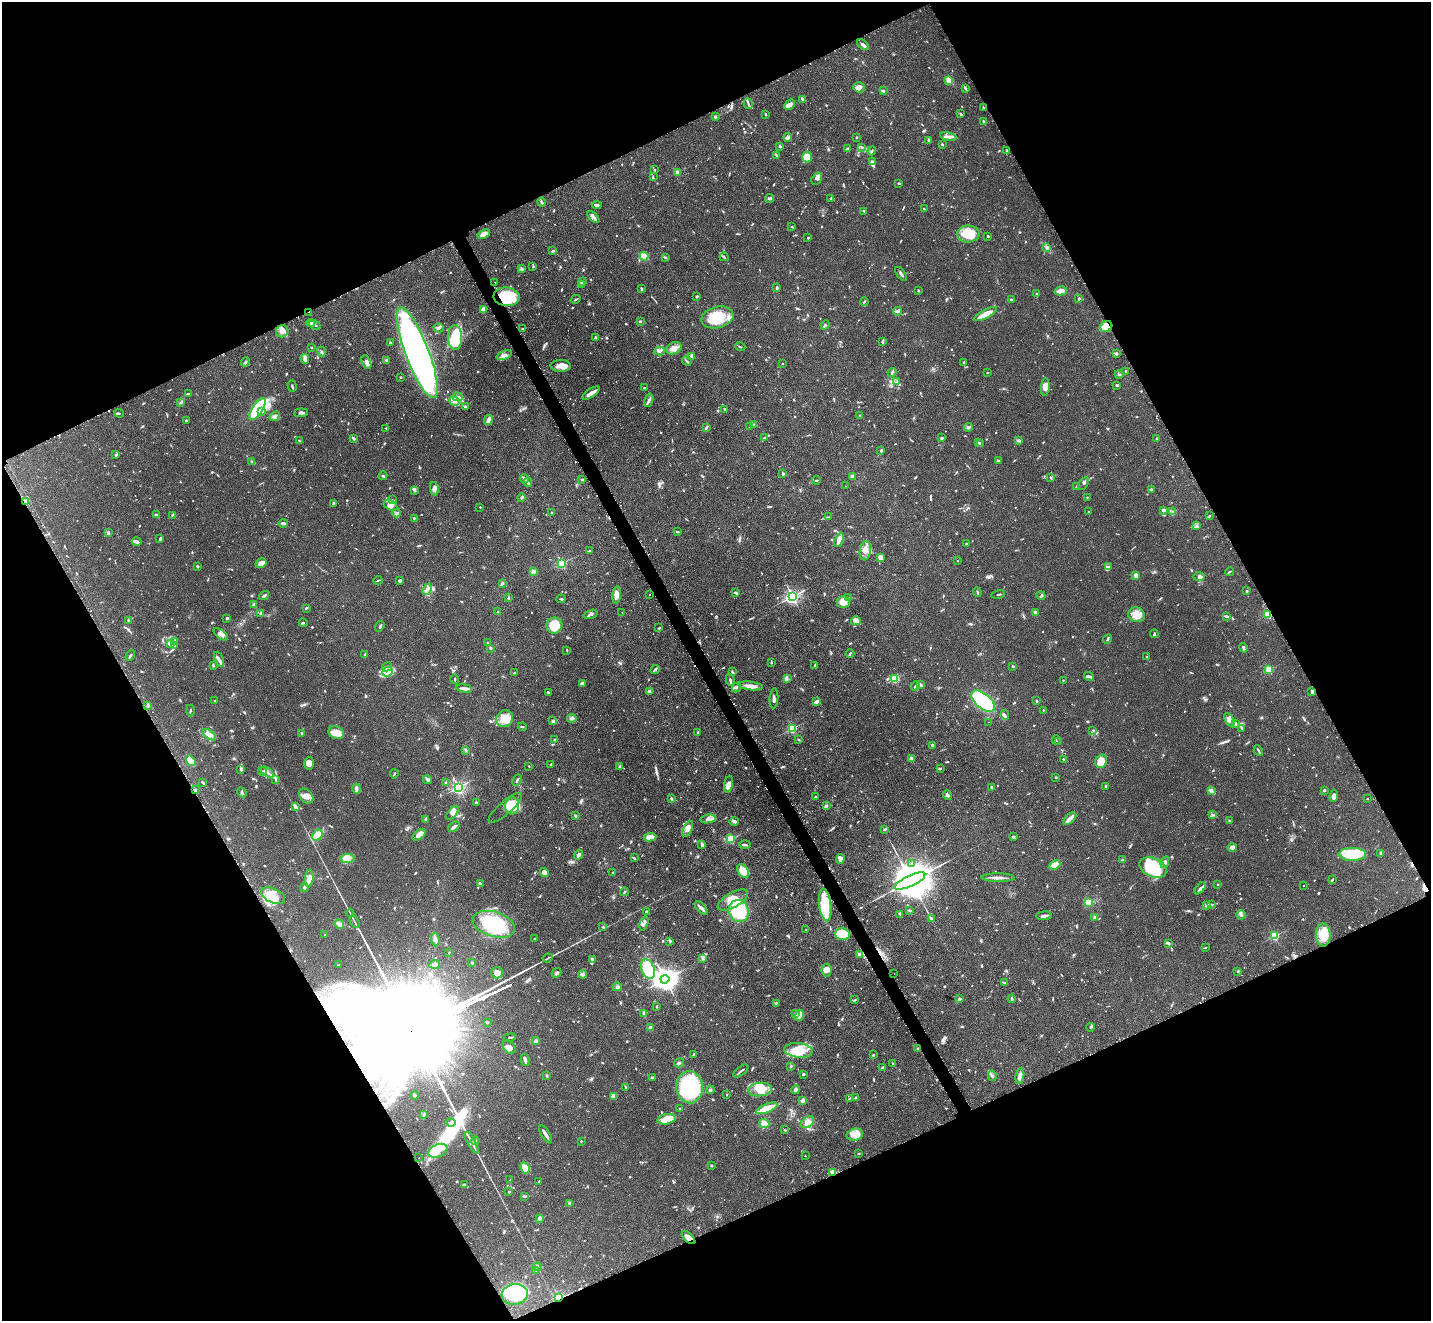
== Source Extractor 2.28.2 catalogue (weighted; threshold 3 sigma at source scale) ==
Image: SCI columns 28-5740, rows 308-5583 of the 5770 x 5755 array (HDU 1 of 3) = the unmasked area's bounding box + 8 px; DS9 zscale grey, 4 x 4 block average (1 PNG px = mean of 4 x 4 image px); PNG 1433 x 1323 px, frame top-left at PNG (2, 2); each listed source drawn as its Kron ellipse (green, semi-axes under 4 px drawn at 4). Shown black and unused: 46% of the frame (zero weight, under 2 of 3 exposures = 3% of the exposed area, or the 3 px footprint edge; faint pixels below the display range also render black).
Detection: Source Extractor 2.28.2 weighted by HDU 2 'WHT'. Background 0.103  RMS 0.0054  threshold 0.0241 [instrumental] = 3 sigma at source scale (4.5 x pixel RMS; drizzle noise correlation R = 1.50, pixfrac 1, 0.05/0.05 arcsec/px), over >= 5 px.
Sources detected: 1542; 11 too faint to see at this stretch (4 x 4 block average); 11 inside a brighter object's white glare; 66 cosmic-ray / hot-pixel residue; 1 long thin detection or spike segment (spike, bleed or trail) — neither listed nor drawn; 49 coinciding with a brighter row at this scale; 106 inside a brighter listed object's ellipse — not listed separately; of the other 1298, all 500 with FLUX_AUTO >= 2.76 (the completeness limit of this list) listed and drawn (798 fainter detections not listed), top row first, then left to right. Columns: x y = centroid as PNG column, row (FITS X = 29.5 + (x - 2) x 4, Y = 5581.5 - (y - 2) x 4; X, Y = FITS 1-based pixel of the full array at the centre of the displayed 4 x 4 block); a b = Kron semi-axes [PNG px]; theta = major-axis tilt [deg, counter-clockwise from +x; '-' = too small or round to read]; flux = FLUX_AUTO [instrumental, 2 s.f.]
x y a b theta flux
863 44 6 3 -37 8.4
948 80 3 3 - 16
859 87 6 5 - 13
965 88 4 2 - 4.9
883 91 2 2 - 6.2
803 100 3 2 - 3.2
748 104 5 2 - 6.3
790 105 6 3 42 16
983 108 3 2 - 4.9
765 114 3 2 - 2.8
961 114 3 2 - 3
715 117 2 2 - 26
984 121 2 2 - 5.4
948 136 8 3 -9 11
788 137 4 3 - 7.5
857 137 2 2 - 3.6
929 140 2 2 - 12
942 144 2 2 - 4.3
780 146 2 2 - 5.6
862 147 3 2 - 3
847 149 3 2 - 7.2
872 151 4 2 - 4.6
1007 151 3 2 - 9.5
776 155 3 2 - 5
807 157 5 5 - 61
873 162 4 2 - 8.9
654 170 3 2 - 3.5
677 172 2 2 - 75
653 176 3 2 - 3.1
817 179 6 4 58 11
899 183 2 2 - 5.4
769 198 4 2 - 7.5
831 198 3 2 - 5.8
542 202 4 2 - 7.3
597 205 5 2 - 15
924 209 3 2 - 3.2
864 211 2 2 - 4.3
593 217 7 3 -45 9.6
792 227 2 2 - 4.4
484 234 6 4 21 19
968 234 11 8 2 88
988 236 2 2 - 4
808 237 3 2 - 3.1
1047 248 3 2 - 4.2
553 251 3 2 - 5.2
644 256 4 2 - 57
665 257 4 2 - 5.6
724 257 4 2 - 4.9
533 267 2 2 - 3.5
521 268 3 2 - 2.9
901 274 8 2 -54 7.6
582 282 3 2 - 3.9
495 283 2 2 - 4.3
582 284 2 2 - 3.1
641 288 2 2 - 3.5
777 288 3 2 - 4.5
918 290 3 2 - 3.4
1061 291 6 3 15 30
1037 294 2 2 - 4.9
697 296 2 2 - 7.5
507 297 13 9 -5 140
576 299 5 2 - 3.3
1011 299 2 2 - 7.1
1079 299 3 2 - 7
864 302 4 2 - 4.1
483 310 3 3 - 18
897 311 4 2 - 7.1
309 312 2 2 - 5.2
985 314 12 4 27 57
717 317 16 10 15 110
640 321 3 2 - 5.4
310 323 4 3 - 6.6
315 325 6 2 -31 6
825 325 5 2 - 5.3
1106 326 6 5 - 39
439 328 5 3 - 5.7
523 329 3 2 - 4.2
282 331 6 6 - 22
455 338 12 7 -88 92
595 338 2 2 - 3.7
883 342 3 2 - 4.6
390 343 2 2 - 20
311 347 2 2 - 7
740 347 5 2 - 3.5
674 348 8 5 29 23
321 351 5 2 - 4.2
660 351 5 3 - 9
417 353 48 11 -69 2100
1116 354 3 2 - 3.5
504 355 8 4 21 17
691 356 3 3 - 5.1
305 359 5 4 - 15
387 360 3 2 - 5
687 361 5 2 - 4.6
246 362 5 2 - 4.3
366 362 7 3 -65 17
964 362 3 2 - 3.1
782 364 2 2 - 3.2
561 366 10 6 -1 31
1126 371 2 2 - 6.1
892 372 4 2 - 5.3
987 372 2 2 - 6.4
1119 374 4 2 - 3.8
400 377 2 2 - 11
897 382 3 2 - 3.7
1117 385 3 2 - 5.6
292 386 6 2 -73 5.2
1045 387 9 4 85 22
644 388 3 2 - 2.8
591 393 10 2 34 23
188 394 4 2 - 5.2
458 397 5 3 - 10
649 400 7 2 71 7.2
454 401 5 3 - 8.5
181 403 4 2 - 3.3
465 407 3 2 - 7.8
257 409 13 5 56 210
725 409 3 2 - 3.1
262 411 3 2 - 7.8
119 413 5 2 - 3.9
301 413 7 2 5 7.7
860 415 2 2 - 3.4
275 416 5 3 - 7
186 420 2 2 - 3.4
488 420 5 2 - 21
753 424 3 2 - 3.3
707 427 2 2 - 2.9
749 427 2 2 - 3.4
386 428 2 2 - 3
968 428 4 2 - 4.4
353 438 3 2 - 7.4
765 438 4 2 - 4.5
942 438 2 2 - 9.8
1156 438 2 2 - 3.5
1018 440 2 2 - 4.6
299 441 3 2 - 4
978 443 2 2 - 7
980 444 3 3 - 4.9
881 451 3 2 - 3.5
116 455 2 2 - 9.7
252 461 2 2 - 3.7
998 461 2 2 - 4.8
783 473 3 2 - 5.5
383 476 4 2 - 3.7
852 476 2 2 - 38
1050 477 3 2 - 3.2
524 478 4 2 - 4.9
582 479 3 2 - 4.2
816 480 4 2 - 3.7
528 482 4 2 - 4.4
1084 483 7 2 63 4.6
845 486 2 2 - 13
1076 487 2 2 - 3
434 489 7 3 -78 11
1151 489 2 2 - 5
414 490 4 3 - 4.4
1087 497 2 2 - 3.4
521 498 4 2 - 7.1
392 500 3 2 - 3
25 501 3 3 - 6.9
334 503 3 2 - 6.2
391 505 7 5 -30 28
480 507 2 2 - 5.2
1164 510 4 2 - 9.9
1172 511 4 3 - 5.3
1089 512 2 2 - 5.6
397 513 4 2 - 5
551 513 3 2 - 3.5
157 515 4 2 - 8.2
172 515 4 2 - 3.8
1209 516 3 2 - 2.8
828 517 3 2 - 2.8
414 518 2 2 - 3.5
283 523 5 2 - 7.6
1196 526 3 2 - 3.2
677 531 3 2 - 3.5
108 532 3 3 - 4
160 539 3 2 - 6.7
839 540 8 3 66 21
136 542 5 2 - 14
966 544 2 2 - 5.7
589 551 2 2 - 4.5
865 551 9 5 83 23
881 557 4 3 - 24
957 561 2 2 - 3
261 563 6 4 31 20
562 563 2 2 - 340
1109 566 3 2 - 3
198 567 3 3 - 3
533 572 3 3 - 11
1229 572 4 2 - 3.4
1136 575 2 2 - 32
1199 577 6 4 1 8.4
378 580 4 2 - 2.8
400 580 3 3 - 5.4
502 583 3 2 - 8
427 589 6 3 65 11
1247 591 2 2 - 4.2
977 592 5 2 - 2.9
735 593 3 2 - 4.1
998 594 7 2 13 3.3
617 595 8 4 84 15
650 595 2 2 - 4.5
1041 595 5 3 - 4.2
264 596 5 2 - 6
792 596 2 2 - 1000
508 598 2 2 - 3.5
848 598 3 2 - 3.3
561 599 5 2 - 3.9
843 602 6 6 - 40
253 605 2 2 - 19
306 608 3 2 - 3.7
498 612 2 2 - 7.6
622 612 2 2 - 4.2
261 613 3 3 - 5.9
1035 613 2 2 - 61
591 614 7 2 19 7.2
1268 614 2 2 - 220
1136 615 8 7 - 47
1226 616 4 2 - 5.4
227 618 3 2 - 5.5
128 620 2 2 - 4.1
856 621 5 3 - 9.7
303 623 4 2 - 3.4
554 625 8 8 - 82
380 626 5 2 - 5.6
659 628 3 2 - 3.1
221 634 8 2 -38 10
1154 634 4 2 - 3.3
1108 639 5 2 - 5.9
175 642 4 2 - 4.6
170 643 4 3 - 11
487 643 2 2 - 2.9
175 645 3 3 - 4.9
491 648 3 2 - 2.9
1243 648 5 2 - 5.6
567 650 3 2 - 3.2
364 654 2 2 - 3.7
850 654 4 2 - 5.3
130 655 6 2 57 4.5
1147 657 3 2 - 2.9
219 659 8 2 -67 8.6
771 663 2 2 - 3.9
213 665 3 2 - 4
815 666 3 2 - 4.2
1013 666 2 2 - 5.2
387 667 5 2 - 5.6
1269 669 2 2 - 170
655 670 5 2 - 6
387 672 6 4 25 18
732 672 3 2 - 3.1
515 673 3 2 - 6.3
1089 676 5 2 - 6.3
787 678 3 2 - 3.4
455 679 5 2 - 3.5
895 679 2 2 - 210
730 680 6 2 -77 6.5
1063 680 2 2 - 4.9
582 684 3 2 - 23
921 685 2 2 - 8.8
750 686 12 3 -7 24
915 686 5 2 - 4.7
736 687 5 2 - 3.7
464 688 8 3 -9 14
649 691 3 2 - 8.4
548 692 4 2 - 3.6
1312 692 3 2 - 12
774 698 10 3 86 9.2
215 701 3 2 - 4.5
983 701 14 7 -40 360
1037 701 3 2 - 2.8
816 702 3 2 - 15
148 705 3 2 - 3.8
190 710 6 2 -89 2.9
1043 710 2 2 - 6.9
1005 715 5 2 - 3.6
505 718 8 8 - 39
572 718 4 3 - 9.7
552 720 3 2 - 3.2
1229 720 7 3 -60 11
989 722 2 2 - 3.6
1235 724 3 2 - 5
522 727 4 2 - 3.1
793 728 2 2 - 290
1242 728 3 2 - 5.3
1093 730 2 2 - 3.2
698 732 2 2 - 7.3
336 733 8 6 -24 39
302 734 3 2 - 5.4
209 735 8 4 -37 14
798 739 2 2 - 6.5
554 740 2 2 - 5.4
1056 740 4 2 - 3.4
1058 742 2 2 - 3.9
932 745 2 2 - 13
1258 750 6 2 -62 5.8
466 751 3 2 - 2.9
911 759 2 2 - 71
1063 759 2 2 - 5.1
191 761 5 3 - 110
1101 761 7 5 62 47
309 763 6 5 - 19
551 764 3 3 - 3.8
529 766 2 2 - 2.8
620 767 4 3 - 5.1
940 768 4 2 - 2.9
241 770 3 3 - 4.5
262 771 4 2 - 5.2
267 772 7 2 -37 7.6
394 774 4 2 - 3.5
1056 777 3 2 - 2.9
275 780 4 2 - 3.3
427 780 4 2 - 4.4
517 780 6 2 61 5.2
446 782 2 2 - 7.7
203 783 4 2 - 6
729 784 8 3 79 14
1106 786 2 2 - 8.6
458 787 2 2 - 720
991 787 2 2 - 6.3
356 789 5 2 - 12
196 790 3 2 - 3.3
1324 790 2 2 - 6
1211 791 2 2 - 16
242 792 5 2 - 5.4
947 795 4 2 - 9
306 796 8 6 -48 23
1334 796 6 3 81 9.4
815 797 2 2 - 4.4
671 798 4 3 - 4.7
1367 799 2 2 - 7.9
476 803 2 2 - 15
295 806 4 2 - 8.8
512 806 8 7 - 82
826 806 3 3 - 5
505 808 21 6 41 32
452 813 8 3 51 12
1213 815 3 2 - 3.6
575 816 2 2 - 18
708 819 8 4 11 13
1070 819 8 2 42 31
426 820 4 3 - 5.6
734 821 5 3 - 11
1230 821 4 2 - 3.5
454 827 6 2 39 13
688 829 9 4 64 17
885 829 4 2 - 6
317 835 6 4 47 36
419 835 8 4 36 33
650 837 6 3 7 24
1013 837 3 3 - 4.3
731 839 2 2 - 210
702 844 3 2 - 8
745 845 5 2 - 6.1
1232 848 5 4 - 14
1381 853 2 2 - 2.8
1352 854 14 6 -1 150
579 855 5 3 - 12
347 858 7 4 4 18
634 858 3 2 - 3.7
840 859 5 3 - 16
1122 860 3 2 - 3
1165 862 6 3 73 10
912 864 2 2 - 4.3
1055 865 6 4 22 30
1153 868 14 9 -23 220
743 871 7 5 -57 39
544 872 4 3 - 11
612 873 2 2 - 3.9
309 878 9 3 85 28
998 878 16 2 0 18
1332 880 3 2 - 4.3
910 881 16 5 25 22000
480 883 3 2 - 5
1218 884 2 2 - 6.5
1304 885 2 2 - 3.2
304 888 4 2 - 6.3
1200 888 7 2 48 8.2
624 892 4 2 - 3.9
273 896 13 7 -23 37
733 900 17 7 30 57
1088 902 3 3 - 39
825 905 16 6 -83 130
1207 905 4 2 - 6.1
1211 905 3 2 - 2.9
701 908 8 3 -45 12
909 910 4 2 - 2.9
646 911 2 2 - 3.8
739 911 11 10 - 160
350 913 4 2 - 3.1
900 914 3 2 - 3.2
1241 915 5 2 - 5
1044 916 7 3 4 8.6
1095 917 2 2 - 43
931 918 3 3 - 3.7
354 922 7 2 -61 5.3
644 923 7 3 71 8.7
339 924 5 3 - 19
494 924 22 12 -16 310
603 927 3 2 - 3.7
806 930 2 2 - 3.5
842 934 7 6 - 90
324 935 2 2 - 5.8
1323 935 11 7 -88 80
1275 936 2 2 - 290
435 939 7 3 -87 8.3
535 939 3 2 - 2.9
670 941 3 2 - 4.9
1168 943 3 2 - 4.2
1205 948 3 2 - 3.5
449 953 2 2 - 4.4
859 954 2 2 - 38
548 958 5 2 - 3.7
592 959 3 2 - 8.9
703 959 4 2 - 3.5
472 963 3 2 - 3
435 964 5 3 - 11
338 965 2 2 - 4.1
648 969 10 6 -69 110
826 970 6 5 - 18
1238 971 2 2 - 3.7
497 973 6 5 - 19
556 973 5 3 - 8.9
583 974 4 3 - 7.1
894 974 2 2 - 29
665 979 4 3 - 3000
1005 982 4 2 - 3.9
617 987 4 3 - 6.3
959 999 3 2 - 7.3
1012 999 4 2 - 4.2
855 1000 3 2 - 3.1
776 1003 2 2 - 4.7
657 1006 3 2 - 2.9
796 1013 3 2 - 3.1
644 1014 4 2 - 12
799 1015 6 4 72 17
487 1022 3 2 - 3.6
1090 1027 4 2 - 3.8
650 1028 4 3 - 6.8
510 1037 6 2 10 2.8
536 1041 3 3 - 6.4
509 1047 7 5 -49 20
917 1048 2 2 - 4.6
798 1050 14 7 -6 76
693 1054 3 2 - 3.8
873 1055 3 2 - 3.5
525 1060 6 2 -75 10
679 1063 5 2 - 4.5
893 1063 2 2 - 2.8
791 1066 3 2 - 2.8
883 1067 3 2 - 4.9
741 1071 9 2 39 5.3
803 1074 2 2 - 20
547 1075 3 2 - 3.7
992 1076 5 3 - 6
1020 1076 8 3 80 23
653 1077 4 2 - 3.7
626 1087 2 2 - 3.1
690 1087 16 13 -87 370
760 1089 12 7 7 53
796 1089 4 3 - 7.4
710 1090 4 2 - 3.7
415 1095 4 2 - 5.7
727 1095 2 2 - 5
614 1096 3 3 - 23
856 1097 3 2 - 3
849 1098 4 2 - 2.8
803 1100 4 3 - 11
767 1108 11 4 22 45
679 1109 2 2 - 3.9
424 1115 4 2 - 4.7
667 1119 9 5 12 50
451 1122 5 2 - 5.4
808 1122 7 4 38 17
764 1123 5 4 - 28
785 1130 3 2 - 3
546 1134 10 2 -57 18
855 1135 8 6 13 26
475 1141 4 2 - 4
581 1141 2 2 - 3.2
472 1143 12 2 -62 12
438 1151 10 6 24 33
858 1154 2 2 - 3.7
805 1156 2 2 - 4
419 1158 2 2 - 6.1
711 1166 2 2 - 6.3
525 1168 6 3 -63 60
833 1172 3 3 - 20
510 1180 3 2 - 3.7
539 1181 4 2 - 3.4
464 1185 3 2 - 9.1
509 1192 2 2 - 5.1
525 1196 3 2 - 6.5
570 1203 4 3 - 5.1
540 1218 2 2 - 19
689 1238 8 3 -43 19
537 1267 4 2 - 5.3
536 1270 3 2 - 3.9
515 1294 13 10 7 290
559 1298 4 2 - 85
Overlapping masked pixels (flux is a lower limit): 11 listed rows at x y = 507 297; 309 312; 1106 326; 25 501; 1268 614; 196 790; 825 905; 833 1172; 689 1238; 515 1294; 559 1298
Diffuse or blended objects may show on this block-average render without a row.